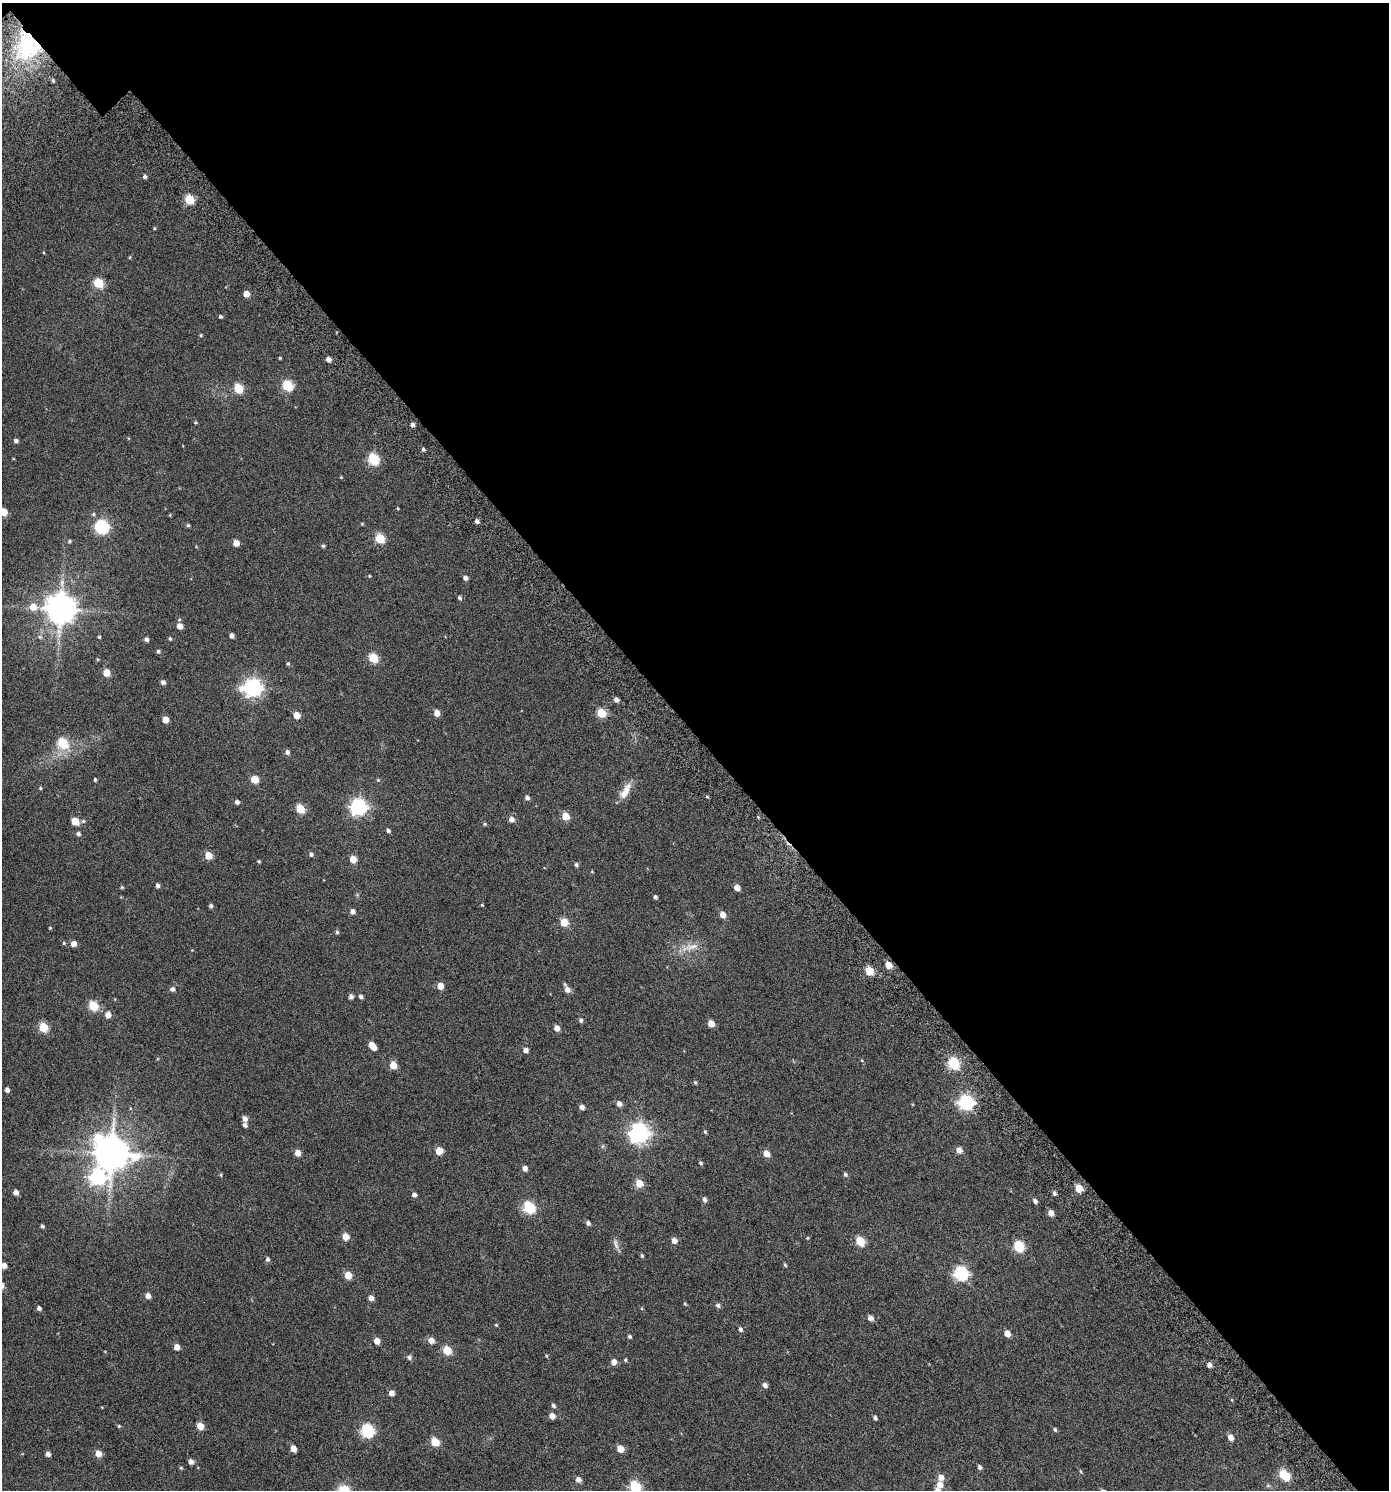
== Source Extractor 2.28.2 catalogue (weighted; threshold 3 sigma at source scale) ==
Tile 2 of 2 x 2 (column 2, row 1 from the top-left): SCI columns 1561-2947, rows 1633-3120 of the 3261 x 3269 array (HDU 1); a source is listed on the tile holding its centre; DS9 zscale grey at full resolution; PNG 1391 x 1492 px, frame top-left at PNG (2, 3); no overlay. Shown black and unused: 49% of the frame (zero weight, under 3 of 6 exposures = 13% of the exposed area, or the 3 px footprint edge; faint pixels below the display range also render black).
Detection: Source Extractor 2.28.2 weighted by HDU 2 'WHT'; one run over the whole footprint, this tile lists its part. Background 0.0296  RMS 0.013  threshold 0.0536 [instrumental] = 3 sigma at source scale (4.09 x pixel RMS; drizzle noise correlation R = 1.36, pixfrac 0.8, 0.0396/0.0396 arcsec/px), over >= 5 px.
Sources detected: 198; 1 inside a brighter object's white glare — not listed; the other 197 listed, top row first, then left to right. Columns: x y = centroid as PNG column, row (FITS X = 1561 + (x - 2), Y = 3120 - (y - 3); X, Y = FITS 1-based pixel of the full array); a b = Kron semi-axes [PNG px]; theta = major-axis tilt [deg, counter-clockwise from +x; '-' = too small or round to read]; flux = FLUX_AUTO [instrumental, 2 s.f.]
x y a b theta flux
29 43 25 19 81 140
53 80 4 3 - 1.4
145 177 5 4 - 2.4
189 199 5 5 - 51
154 228 4 3 - 1.1
130 257 5 3 - 0.92
98 283 5 5 - 51
246 294 5 5 - 11
220 316 4 4 - 1.6
201 335 5 4 - 1.2
280 358 3 3 - 1
328 359 5 4 - 5.9
287 386 6 5 - 67
238 388 5 5 - 46
195 422 5 4 - 1.1
412 425 5 4 - 3
16 441 5 4 - 3.1
423 449 5 4 - 1.9
373 459 6 5 - 84
341 477 4 3 - 0.81
398 508 3 3 - 0.89
4 512 5 5 - 21
93 514 5 4 - 1.5
477 521 5 4 - 3.3
362 524 4 4 - 1.1
188 525 4 4 - 1.6
102 527 6 6 - 170
379 538 5 5 - 50
69 541 5 4 - 1.5
236 543 5 4 - 11
323 546 5 5 - 1.7
369 576 4 3 - 0.81
465 578 4 4 - 4.3
459 598 5 5 - 2
33 607 7 7 - 13
60 609 9 9 - 1800
180 626 5 5 - 9.4
232 636 4 4 - 4.1
40 637 6 5 - 2.1
99 637 4 4 - 1.3
146 639 4 4 - 3.3
170 639 5 4 - 1.4
158 651 5 5 - 2
373 658 5 5 - 49
288 664 5 4 - 1.4
106 673 5 5 - 20
163 682 4 4 - 3.9
253 688 8 7 - 370
616 700 4 4 - 4.6
437 713 5 4 - 9.8
601 713 5 5 - 39
297 715 5 5 - 16
165 719 5 5 - 13
62 743 6 5 - 60
287 752 5 5 - 3.4
95 779 4 3 - 1.6
254 779 5 5 - 24
378 780 4 4 - 1.2
40 788 4 4 - 1.2
625 791 25 9 61 13
707 797 5 3 - 1.2
527 798 5 4 - 3.2
237 802 4 4 - 3.4
358 807 7 6 - 320
300 809 5 5 - 38
565 816 5 5 - 23
758 817 4 3 - 0.96
511 819 5 5 - 6.1
75 821 5 5 - 24
83 821 6 5 - 1.7
485 824 4 4 - 1.2
388 831 5 4 - 2.4
78 834 5 4 - 2.9
311 854 5 5 - 2.5
208 855 5 5 - 22
353 859 5 5 - 15
259 861 3 3 - 1.3
576 865 5 5 - 2.3
592 872 5 3 - 0.73
158 886 5 4 - 3
122 887 4 4 - 1.1
737 888 5 4 - 10
655 897 4 3 - 2.6
482 905 4 3 - 0.96
211 906 5 4 - 2.3
353 911 5 4 - 4.9
723 915 5 5 - 9.2
564 922 5 5 - 28
50 928 3 3 - 0.88
337 932 5 4 - 2
64 943 4 4 - 1.2
74 944 5 5 - 7.7
690 947 29 8 15 13
888 965 5 4 - 16
869 971 5 5 - 28
440 986 5 5 - 13
172 989 6 5 - 3.2
567 990 7 6 - 6.6
361 996 5 4 - 2.8
351 997 5 5 - 3.6
93 1006 5 5 - 52
108 1015 5 5 - 8.7
581 1020 5 4 - 2.6
711 1024 5 5 - 13
43 1027 5 5 - 46
557 1028 5 5 - 7.4
372 1046 7 5 -53 15
526 1050 5 4 - 5.6
953 1063 6 5 - 110
393 1065 5 5 - 20
695 1082 6 4 -62 1.4
7 1090 4 4 - 4.4
966 1102 6 6 - 240
619 1104 6 5 - 5
582 1107 5 4 - 5.3
245 1119 6 5 - 4.9
245 1125 4 4 - 3.2
705 1132 5 4 - 1.4
639 1133 7 7 - 520
603 1146 6 4 70 1.4
959 1150 5 5 - 8.5
439 1151 5 5 - 19
297 1153 4 4 - 11
111 1154 10 10 - 2400
766 1154 5 5 - 12
701 1163 5 4 - 1.7
525 1168 5 4 - 5.9
845 1174 5 4 - 2
221 1175 4 4 - 1.1
98 1177 9 8 - 210
639 1183 5 5 - 19
1079 1188 5 5 - 24
16 1192 5 4 - 5.6
1054 1193 4 4 - 2.2
414 1195 4 4 - 3.7
704 1199 5 4 - 3.5
1035 1201 5 4 - 3.3
529 1207 6 5 - 110
1051 1213 5 5 - 7.6
588 1223 5 4 - 3
42 1226 4 4 - 2.2
345 1237 5 5 - 16
807 1238 4 4 - 0.86
674 1241 5 5 - 6.9
860 1241 6 5 - 39
616 1244 17 5 -73 4.6
1019 1246 7 5 -79 70
642 1256 4 3 - 1.7
268 1259 6 5 - 2.4
4 1265 5 4 - 8.5
785 1265 5 4 - 1.5
961 1273 6 6 - 170
348 1275 5 5 - 24
148 1296 5 5 - 7.1
371 1298 5 4 - 6.4
685 1304 5 3 - 1.1
718 1305 6 5 - 2.7
39 1308 5 4 - 3.2
871 1318 5 4 - 6.6
496 1325 4 3 - 1.1
740 1329 6 4 -57 2.5
1007 1333 5 4 - 11
630 1336 4 4 - 2.1
431 1340 5 5 - 8.6
377 1341 5 4 - 9.6
177 1347 5 4 - 9.2
447 1350 5 5 - 37
546 1356 4 4 - 1
409 1357 6 6 - 3
625 1360 5 4 - 1.5
614 1362 5 5 - 7.2
1209 1365 5 5 - 5.2
765 1385 5 4 - 4.3
391 1393 5 5 - 6.8
553 1406 5 4 - 2.4
552 1416 4 4 - 8.3
875 1418 5 4 - 2.3
119 1426 4 4 - 1.1
200 1426 5 5 - 17
1055 1430 5 4 - 1.7
367 1431 6 6 - 140
1231 1437 5 5 - 8.7
435 1442 5 5 - 36
293 1448 5 4 - 10
620 1449 5 5 - 17
98 1453 5 5 - 14
48 1454 5 4 - 4.9
191 1462 5 5 - 5.1
980 1467 5 4 - 2.9
181 1468 4 4 - 1.2
1081 1471 6 3 -71 1.1
1284 1474 7 5 -43 58
941 1477 6 5 - 8.5
578 1479 5 5 - 5.7
940 1485 6 6 - 9.4
635 1486 6 5 - 95
344 1490 15 14 - 19
Overlapping masked pixels (flux is a lower limit): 1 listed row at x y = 29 43
Isophote crosses this tile's border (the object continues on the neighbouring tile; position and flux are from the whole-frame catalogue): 4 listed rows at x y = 4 512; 4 1265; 635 1486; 344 1490